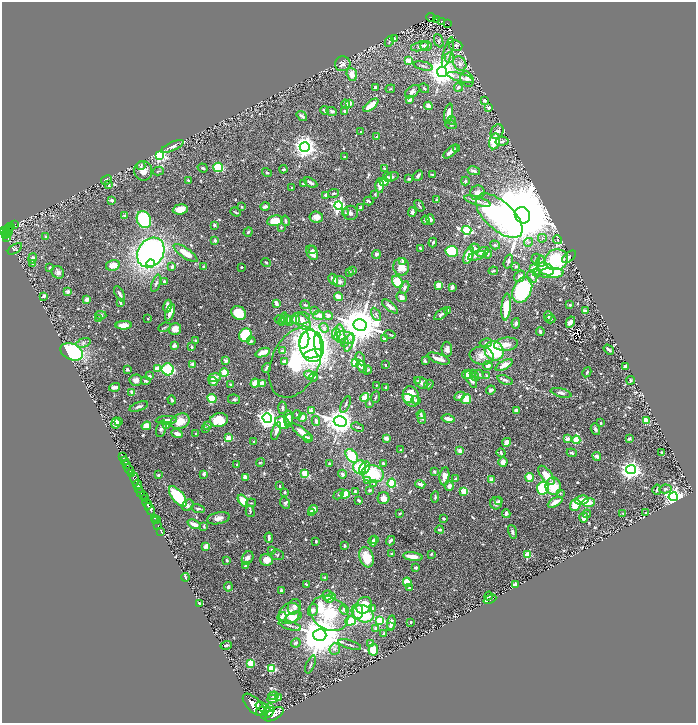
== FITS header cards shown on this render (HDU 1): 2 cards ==
NAXIS1  =                 1388
NAXIS2  =                 1442

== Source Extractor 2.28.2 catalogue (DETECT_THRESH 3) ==
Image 1388 x 1442 px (HDU 1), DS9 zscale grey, zoomed out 1/2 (1 PNG px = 2 x 2 image px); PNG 698 x 725 px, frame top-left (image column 1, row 1442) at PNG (2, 2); each listed source drawn as its Kron ellipse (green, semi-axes under 4 px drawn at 4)
Background 0.678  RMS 0.017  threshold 0.0518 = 3 sigma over >= 5 px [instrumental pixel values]
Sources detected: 803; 28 cannot appear on this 1/2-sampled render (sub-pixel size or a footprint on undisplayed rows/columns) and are neither listed nor drawn; of the other 775, the 500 brightest by FLUX_AUTO listed and drawn (275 fainter detections omitted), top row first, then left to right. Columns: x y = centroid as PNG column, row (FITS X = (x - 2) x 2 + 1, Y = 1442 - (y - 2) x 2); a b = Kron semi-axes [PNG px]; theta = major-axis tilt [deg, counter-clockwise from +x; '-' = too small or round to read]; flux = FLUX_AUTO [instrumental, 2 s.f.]
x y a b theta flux
431 18 5 3 - 92
436 19 3 2 - 57
442 21 3 3 - 100
448 24 3 2 - 92
394 39 3 3 - 11
389 41 6 3 65 3.7
439 41 7 3 -67 5.9
424 45 4 3 - 4.8
420 46 9 4 16 17
426 46 6 5 - 10
456 46 7 5 -14 9.7
448 52 15 4 74 19
449 57 5 4 - 9.1
408 61 3 3 - 86
460 63 8 6 -54 14
343 64 8 7 - 17
423 66 10 3 -13 6.1
442 72 5 5 - 5100
352 74 6 5 - 28
461 78 13 4 -16 15
467 79 8 6 -61 19
375 87 3 2 - 7.6
458 87 4 3 - 8.3
424 88 5 3 - 4.8
390 89 5 3 - 4.3
412 92 8 5 38 11
410 100 4 3 - 19
484 100 4 3 - 13
346 104 4 3 - 7.1
350 104 2 2 - 45
371 105 9 3 39 57
428 106 4 4 - 31
489 108 3 2 - 21
324 110 4 2 - 5.1
331 111 5 4 - 7.2
345 112 4 3 - 15
449 114 10 4 82 39
302 116 6 3 -37 10
452 120 4 3 - 7.6
451 125 6 4 -17 7.7
361 132 2 2 - 4.6
497 132 8 6 59 21
377 137 4 3 - 10
494 141 8 5 79 120
502 141 6 4 10 8.7
173 146 12 4 24 16
305 147 5 5 - 2700
456 149 2 2 - 10
451 151 9 3 43 18
160 155 4 3 - 580
344 157 3 2 - 4.3
141 166 4 4 - 5.6
218 167 5 5 - 120
203 168 5 3 - 6.7
384 168 3 3 - 6.7
283 169 4 2 - 4.2
143 171 10 9 - 36
158 171 5 2 - 3.7
474 171 6 3 -13 8.4
267 173 5 4 - 6.5
432 174 3 2 - 4.7
418 176 6 3 52 10
388 177 4 3 - 3.9
391 177 7 4 22 13
409 179 4 3 - 6.9
106 180 6 4 27 12
188 180 2 2 - 5.8
465 181 4 3 - 4.4
384 182 4 4 - 20
310 183 7 3 -29 13
303 184 2 2 - 3.8
109 185 3 2 - 4.9
380 185 7 4 -90 31
292 188 2 2 - 4.4
334 193 5 3 - 4.2
477 193 7 7 - 18
375 194 3 2 - 3.8
325 195 2 2 - 16
112 200 4 3 - 6.5
436 200 3 3 - 3.7
368 201 5 2 - 6
477 201 13 3 -16 13
265 206 5 3 - 13
339 206 4 4 - 890
419 206 6 3 -55 4.9
242 207 2 2 - 10
361 207 4 3 - 8.6
180 209 7 5 6 44
236 212 6 2 -22 5.4
412 212 5 3 - 7.4
346 213 4 2 - 4.1
350 213 7 7 - 13
522 215 8 7 - 54000
125 216 2 2 - 21
499 216 29 14 -43 1200
316 217 7 5 -7 26
430 219 5 4 - 11
144 220 8 7 - 250
426 220 5 4 - 10
275 221 8 5 10 62
285 221 5 2 - 5.6
14 224 2 1 - 12
214 225 3 3 - 5.6
11 226 2 1 - 17
9 227 3 1 - 29
281 227 3 3 - 3.8
467 230 5 3 - 320
4 231 3 2 - 340
6 231 2 2 - 160
8 231 5 3 - 300
248 232 5 3 - 5.7
7 233 2 1 - 55
5 235 2 2 - 130
46 236 2 2 - 8.6
7 238 3 2 - 210
542 238 4 3 - 4.1
215 240 2 2 - 27
557 240 5 4 - 5.7
433 242 5 3 - 5.6
528 242 5 3 - 4.7
495 245 5 4 - 6.2
420 248 3 2 - 9
15 249 8 3 34 5.1
475 249 5 4 - 12
312 250 3 3 - 4.6
452 251 6 5 - 130
151 252 16 12 55 1100
482 252 7 4 28 39
186 253 14 5 -35 56
312 253 7 5 -61 26
376 254 4 4 - 10
488 254 4 3 - 3.8
468 255 9 3 69 87
477 256 9 3 15 7.5
569 257 8 4 38 10
33 258 5 4 - 13
536 259 5 3 - 3.7
556 260 11 10 - 250
403 261 3 2 - 39
508 261 7 3 73 7.2
541 261 6 4 81 7.5
266 262 5 3 - 5.1
33 263 2 2 - 22
150 263 4 4 - 53
113 265 7 5 13 45
516 266 3 3 - 5.3
172 267 3 3 - 9.6
204 267 3 3 - 4.8
242 267 2 2 - 5
401 267 9 8 - 56
50 268 3 2 - 4.1
534 268 2 2 - 74
545 269 8 5 -29 71
353 271 2 2 - 16
493 271 4 2 - 4.5
58 272 7 6 - 13
349 272 3 3 - 12
537 272 4 4 - 6
551 273 12 5 3 110
520 276 6 5 - 13
532 276 6 5 - 12
333 279 6 3 -62 33
164 281 2 2 - 14
339 281 6 5 - 9.2
398 282 7 5 -55 86
156 283 9 3 71 7.4
439 285 3 3 - 99
405 287 6 4 65 9
452 287 3 2 - 20
522 290 13 9 64 420
68 292 2 2 - 43
120 294 8 3 -60 11
44 296 3 3 - 6.7
338 297 4 3 - 40
401 297 5 4 - 19
87 299 4 4 - 18
120 303 4 2 - 7.7
276 303 4 3 - 20
305 305 5 4 - 5.7
570 305 2 2 - 7.7
168 306 6 4 78 27
390 306 10 3 -40 19
506 307 13 4 85 98
447 310 2 2 - 11
315 311 3 3 - 5.2
585 311 2 2 - 62
170 312 8 4 70 25
239 313 7 6 - 75
376 314 7 4 -61 9.5
441 314 8 3 37 7.9
101 315 5 3 - 5.5
319 315 6 4 -4 18
328 316 5 4 - 9.4
548 316 5 3 - 7.8
300 318 9 6 5 21
98 319 3 3 - 4.6
148 319 2 2 - 5.1
283 319 7 3 74 6.5
550 319 5 3 - 7.1
280 320 5 3 - 10
286 320 5 4 - 21
295 320 4 3 - 30
289 321 5 4 - 11
303 322 8 6 -49 30
570 322 6 4 62 18
516 323 5 3 - 7.9
124 325 8 4 2 37
360 325 6 6 - 13000
164 327 6 3 24 3.9
324 328 5 4 - 6.8
175 329 6 5 - 32
540 331 4 3 - 11
341 333 9 4 -78 12
336 334 5 4 - 58
390 334 6 3 -15 3.9
246 335 7 6 - 190
344 338 10 6 -7 23
384 339 3 2 - 5.7
195 340 2 2 - 6.3
304 340 8 5 72 600
251 341 4 4 - 5.1
83 343 7 4 18 10
344 343 3 3 - 4.8
349 343 9 3 71 12
486 343 6 4 11 6.8
318 344 12 3 -84 770
506 344 12 6 6 32
174 346 4 3 - 13
312 346 16 12 -81 1200
191 347 3 2 - 3.6
447 349 7 5 -87 18
609 349 6 2 -36 11
282 351 2 2 - 27
494 351 10 9 - 230
72 352 12 8 -26 330
263 353 7 3 21 40
313 354 9 3 10 540
482 356 12 9 -9 33
360 359 7 3 -67 5.4
439 359 12 4 -20 31
226 361 2 2 - 42
284 361 2 2 - 33
425 361 3 2 - 7.4
295 362 37 23 66 350
355 363 3 3 - 190
193 364 2 2 - 39
385 365 2 2 - 8.6
488 365 5 4 - 17
504 365 9 3 28 36
625 366 3 2 - 14
362 367 7 3 -60 21
158 368 4 3 - 45
266 368 5 2 - 8.4
127 369 3 3 - 6.7
168 369 6 6 - 150
367 370 4 2 - 5.6
224 372 4 3 - 71
587 372 5 3 - 6.6
467 374 5 4 - 26
479 374 5 3 - 5.5
309 375 5 4 - 28
474 375 6 4 -62 8
149 376 4 3 - 9.4
487 376 3 3 - 14
314 377 5 3 - 4.7
214 378 6 4 9 24
136 380 6 5 - 17
471 380 9 4 -59 25
505 380 8 3 -21 8.2
631 380 4 2 - 4.9
146 381 4 3 - 6.6
213 381 4 3 - 19
418 381 2 2 - 8.1
255 383 5 4 - 41
262 383 3 3 - 25
421 383 7 5 -36 11
231 385 4 3 - 6.2
376 385 2 2 - 5.9
429 385 5 2 - 4.2
115 387 5 4 - 18
386 388 3 2 - 8.7
491 390 5 3 - 12
132 392 2 2 - 52
561 393 11 4 -15 16
411 396 10 8 -70 100
459 396 5 4 - 12
375 397 6 2 68 5.1
212 398 4 4 - 110
365 398 5 4 - 51
408 398 6 4 -27 29
234 399 6 5 - 7.3
466 399 5 4 - 46
172 400 4 3 - 6.4
416 400 5 4 - 8.4
369 403 3 3 - 4.3
345 404 9 3 66 5
139 406 10 3 19 11
282 408 6 4 88 7.9
311 411 2 2 - 44
516 411 3 2 - 22
421 414 4 3 - 6
297 415 4 4 - 5.4
288 417 7 4 -83 20
302 417 4 3 - 24
422 417 7 4 -87 10
267 418 5 4 - 2100
448 419 6 3 -12 20
166 420 10 4 2 24
219 420 9 7 8 85
289 420 6 4 74 14
180 421 10 7 23 58
316 421 5 3 - 11
340 421 6 5 - 4700
646 421 3 3 - 89
119 422 3 3 - 4.9
116 423 5 4 - 31
282 423 7 6 - 100
601 423 2 2 - 5
208 425 4 3 - 4.6
146 426 5 4 - 38
166 426 2 2 - 43
358 427 7 3 -20 4.4
205 428 3 3 - 8.7
161 429 8 4 74 12
595 429 6 4 -73 9.6
276 431 9 4 72 18
302 432 12 4 -39 29
177 433 5 3 - 25
196 434 3 2 - 4.8
229 438 3 3 - 44
308 438 4 3 - 19
386 438 3 3 - 19
629 438 3 3 - 5.4
567 439 2 2 - 48
576 440 4 3 - 140
254 442 3 3 - 4.9
507 442 4 4 - 21
400 450 2 2 - 6.1
460 451 3 3 - 21
501 453 4 3 - 8
572 453 5 3 - 7.3
662 453 3 2 - 4.2
352 456 8 5 -53 110
597 456 4 4 - 14
122 457 2 1 - 20
124 461 2 2 - 98
260 462 4 3 - 4.8
503 462 5 4 - 23
126 464 3 2 - 230
237 464 2 2 - 3.7
330 464 3 3 - 6.6
383 464 3 3 - 6.7
360 467 7 6 - 130
364 468 7 4 59 22
129 469 5 2 - 690
631 470 5 4 - 1900
434 472 4 3 - 9
131 473 4 2 - 460
305 473 3 3 - 130
204 474 3 3 - 8.8
342 474 4 3 - 11
373 474 11 8 -11 180
158 475 3 3 - 6.4
546 475 11 5 -53 44
444 476 9 5 82 22
245 477 4 4 - 21
529 477 4 3 - 77
134 478 7 3 -73 1800
455 479 3 2 - 5.9
367 480 3 3 - 22
491 480 3 3 - 15
374 483 4 4 - 6.5
392 483 4 3 - 110
138 484 5 3 - 780
420 484 5 3 - 19
279 486 2 2 - 6.9
449 486 5 3 - 17
553 486 9 7 -80 79
139 488 3 2 - 200
543 488 6 6 - 230
665 489 6 4 11 6.3
370 490 4 3 - 7.7
657 490 5 3 - 5.3
464 491 3 3 - 100
285 492 4 3 - 5.4
355 492 3 2 - 4.9
141 493 3 2 - 430
560 493 3 3 - 5.1
339 494 6 3 44 8.2
345 494 4 4 - 50
144 496 4 3 - 430
178 496 12 5 -51 200
435 497 6 3 83 5.5
673 497 4 4 - 1700
383 498 6 6 - 23
146 499 3 2 - 160
243 500 6 4 -53 52
359 500 4 2 - 5.1
582 500 7 4 11 42
499 501 4 4 - 5
555 502 8 3 30 27
589 502 6 4 7 42
251 503 5 3 - 4.3
285 503 6 5 - 7.4
496 503 6 6 - 15
147 504 6 2 -63 970
188 505 6 5 - 12
575 505 6 5 - 70
198 508 6 3 -15 5.8
150 509 7 2 -63 1200
313 510 5 3 - 25
250 511 6 3 -75 4.1
311 512 3 3 - 20
646 512 2 2 - 13
400 513 2 2 - 3.8
506 513 4 3 - 10
623 513 3 3 - 4
587 514 4 3 - 4.8
154 518 2 1 - 32
219 518 11 6 10 23
443 518 2 2 - 8.7
584 518 5 3 - 26
155 520 2 1 - 22
157 520 2 1 - 29
194 524 7 3 -24 31
158 526 2 1 - 14
204 526 4 2 - 4.4
440 530 4 3 - 5.4
161 531 2 1 - 22
512 532 7 3 -74 9.2
269 538 5 3 - 11
375 540 3 2 - 11
316 541 2 2 - 4.6
373 541 5 3 - 16
391 541 5 2 - 8.8
206 546 3 2 - 36
345 546 2 2 - 7.7
272 550 2 2 - 14
391 554 2 2 - 13
431 554 3 2 - 4.4
277 555 7 5 -7 6.6
528 555 3 3 - 130
367 557 10 7 -72 92
413 557 10 3 -7 34
248 558 7 5 61 14
227 560 3 3 - 6.6
266 560 6 6 - 36
245 566 4 3 - 5.3
416 567 3 3 - 6.6
185 577 4 2 - 8.2
325 577 3 3 - 4.5
407 582 5 4 - 71
306 584 3 3 - 4.2
515 584 3 2 - 18
228 587 5 4 - 9.6
409 588 4 4 - 6.4
281 591 2 2 - 30
327 595 5 5 - 16
489 596 4 3 - 5.4
330 598 5 4 - 34
490 599 6 3 23 4.9
199 603 3 2 - 5.1
364 605 9 7 53 76
294 607 8 6 64 18
373 608 4 3 - 11
344 609 5 4 - 9.7
313 610 6 5 - 16
357 612 7 6 - 34
289 613 11 9 44 52
329 614 20 16 -33 300
363 614 11 8 -26 140
282 617 5 3 - 20
293 617 9 5 28 35
380 620 3 3 - 180
351 621 5 4 - 77
411 622 2 2 - 6.7
391 623 7 3 80 17
290 625 12 3 -17 8
390 627 3 2 - 4.9
376 628 4 3 - 10
384 634 2 2 - 9.2
320 635 6 6 - 17000
296 643 5 4 - 6
370 643 3 3 - 5.7
226 645 6 3 18 8.7
350 645 12 2 -17 6
335 649 6 5 - 8.8
373 650 5 5 - 59
250 663 3 3 - 150
311 664 9 3 68 4.7
272 668 3 3 - 180
273 696 5 4 - 12
279 697 4 3 - 3.7
272 699 5 4 - 13
254 705 14 7 -45 7300
263 707 8 4 -24 2400
270 708 2 2 - 560
261 711 5 3 - 1500
268 713 8 4 35 2300
274 714 10 5 31 3800
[275 fainter detections neither listed nor drawn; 28 sub-pixel or undisplayed-footprint detections neither listed nor drawn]